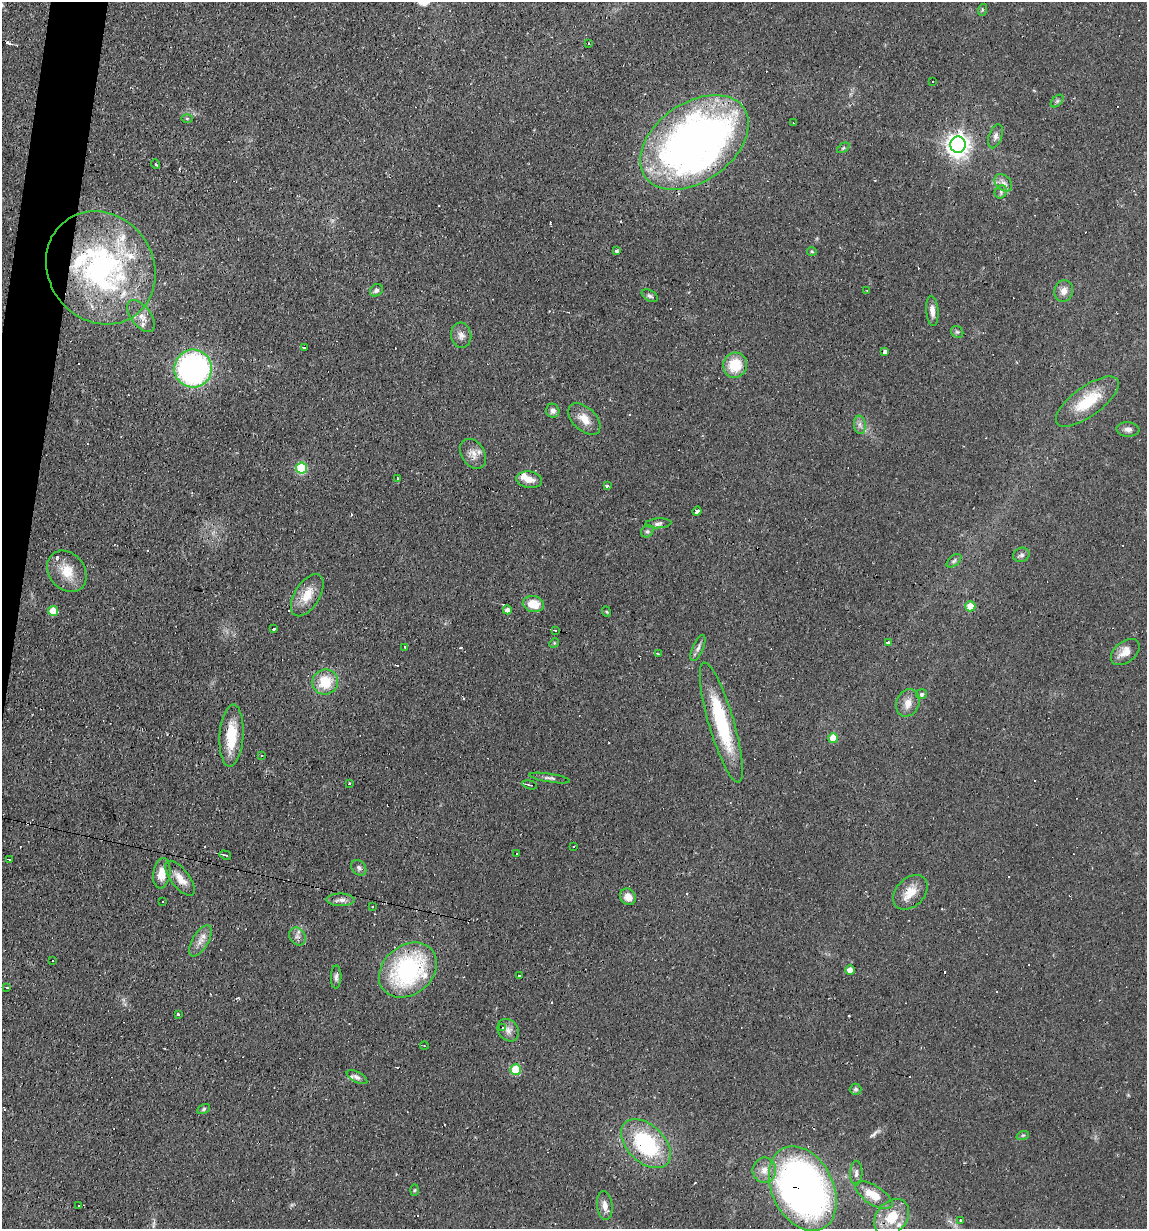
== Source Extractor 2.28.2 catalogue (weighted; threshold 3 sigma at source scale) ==
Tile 11 of 4 x 4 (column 3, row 3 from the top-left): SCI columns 2408-3552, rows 1228-2454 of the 4932 x 4909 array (HDU 1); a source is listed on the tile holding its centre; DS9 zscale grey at full resolution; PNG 1149 x 1231 px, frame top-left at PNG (2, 2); each listed source drawn as its Kron ellipse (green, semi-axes under 4 px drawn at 4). Shown black and unused: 2% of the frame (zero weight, under 2 of 3 exposures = <1% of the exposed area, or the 3 px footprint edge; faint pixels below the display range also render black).
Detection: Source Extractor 2.28.2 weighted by HDU 2 'WHT'; one run over the whole footprint, this tile lists its part. Background 0.0966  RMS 0.0058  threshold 0.0259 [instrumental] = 3 sigma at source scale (4.5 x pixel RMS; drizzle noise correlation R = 1.50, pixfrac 1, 0.05/0.05 arcsec/px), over >= 5 px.
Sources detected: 139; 24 cosmic-ray / hot-pixel residue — neither listed nor drawn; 8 inside a brighter listed object's ellipse — not listed separately; the other 107 listed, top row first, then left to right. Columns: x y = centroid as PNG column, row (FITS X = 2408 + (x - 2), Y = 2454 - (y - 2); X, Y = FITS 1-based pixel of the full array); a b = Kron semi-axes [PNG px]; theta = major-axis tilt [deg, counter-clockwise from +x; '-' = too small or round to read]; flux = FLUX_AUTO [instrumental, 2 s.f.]
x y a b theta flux
982 10 6 4 72 0.71
589 43 3 2 - 0.47
933 82 3 2 - 0.74
1057 101 7 4 45 1.1
187 118 5 3 - 0.57
793 123 3 2 - 0.83
995 136 12 6 71 2.4
694 142 60 39 35 390
958 145 8 8 - 440
843 148 7 3 36 0.78
156 164 5 3 - 1.2
1003 183 10 7 -43 3.1
1001 192 7 6 - 1.5
616 251 4 3 - 1.1
812 251 5 4 - 0.66
101 268 59 52 -53 140
376 290 7 5 39 1.6
867 291 2 2 - 0.62
1064 291 11 9 72 4
650 296 9 5 -29 1.4
932 311 15 6 -85 3.7
141 316 18 10 -51 5.1
957 332 6 5 - 1
461 335 12 10 -83 3.6
304 347 3 2 - 0.66
885 351 4 4 - 2.2
735 365 12 12 - 17
193 369 19 19 - 150
1087 402 37 15 36 22
553 411 7 6 - 2.2
584 419 19 11 -43 7.3
860 425 9 6 -82 2.3
1128 429 11 7 -5 2.7
473 454 16 11 -56 5
301 468 5 5 - 37
397 478 3 2 - 1.5
529 480 13 8 -6 4.7
607 486 4 3 - 2
697 511 4 4 - 5
658 523 13 5 3 2
647 531 7 5 41 1.2
1021 555 8 7 - 1.7
954 561 9 5 42 1.2
67 571 22 18 -51 12
307 595 23 12 58 10
533 604 11 8 -12 11
970 606 5 5 - 11
507 610 4 4 - 2.6
53 611 5 5 - 10
607 612 5 3 - 0.54
274 629 3 3 - 1.3
555 630 4 2 - 0.37
554 643 5 4 - 0.59
888 643 3 3 - 3.5
405 647 3 2 - 0.58
698 648 14 5 67 2.3
1125 652 16 10 39 6.6
658 654 4 2 - 0.48
325 682 13 12 - 17
922 694 5 5 - 1.3
908 703 14 11 65 5.2
721 722 62 12 -74 45
231 736 31 12 87 20
833 738 5 5 - 9.4
261 755 3 2 - 0.67
550 778 20 4 -9 2
350 784 3 2 - 0.96
530 785 7 3 -15 0.91
573 846 3 2 - 1.6
517 853 3 2 - 0.9
225 855 6 3 -17 0.82
10 860 3 2 - 0.57
359 868 9 6 -50 1.6
162 873 15 8 82 7.8
180 878 21 9 -52 6.4
910 892 20 14 45 9.2
628 897 8 7 - 4.7
341 900 14 6 0 2.9
162 901 3 3 - 2.2
373 906 3 2 - 1.2
297 936 9 7 -56 2.5
200 941 17 8 59 4.6
53 960 3 3 - 3.7
408 970 31 24 39 80
850 970 5 4 - 4
519 976 3 2 - 1
336 977 11 5 89 1.8
7 987 3 2 - 0.44
178 1014 3 2 - 0.99
502 1027 3 3 - 3.6
508 1030 12 10 -51 3.2
424 1046 4 3 - 0.47
516 1070 5 5 - 22
357 1077 11 5 -27 2
856 1089 6 5 - 1.1
204 1109 7 4 29 1
1023 1135 6 4 18 0.82
646 1144 29 18 -44 54
764 1170 12 12 - 5.6
856 1173 12 6 89 2.4
803 1189 45 30 -64 350
414 1190 6 4 88 0.69
874 1195 21 9 -32 12
79 1206 3 2 - 0.54
605 1206 15 7 -84 4
892 1217 20 15 50 17
960 1220 3 3 - 1.4
Overlapping masked pixels (flux is a lower limit): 3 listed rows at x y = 694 142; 101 268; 803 1189